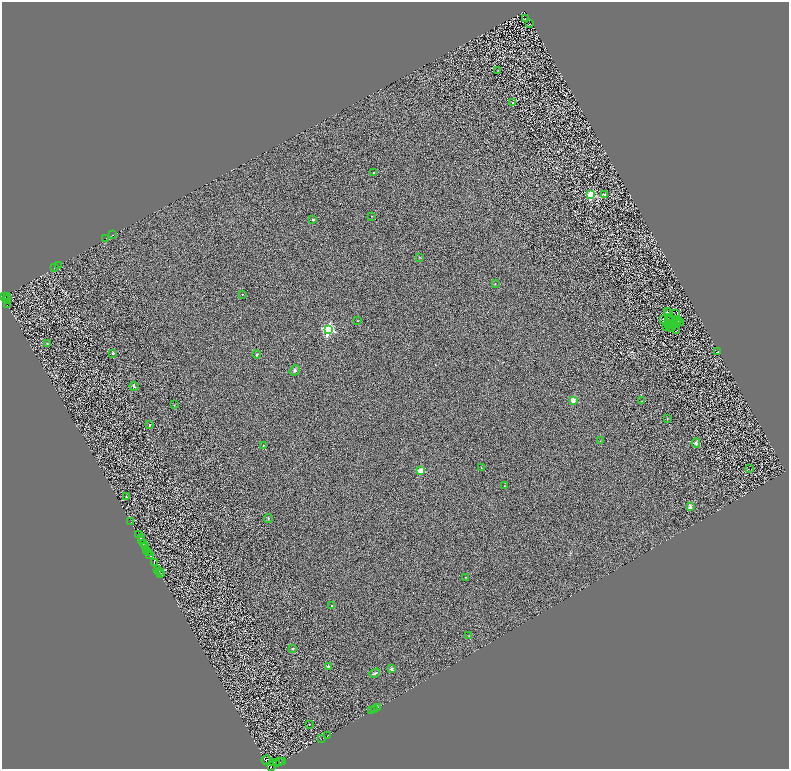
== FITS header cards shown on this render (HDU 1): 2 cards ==
NAXIS1  =                 1574
NAXIS2  =                 1534

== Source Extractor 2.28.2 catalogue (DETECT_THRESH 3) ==
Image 1574 x 1534 px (HDU 1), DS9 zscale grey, zoomed out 1/2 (1 PNG px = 2 x 2 image px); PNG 791 x 771 px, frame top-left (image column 2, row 1534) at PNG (2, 2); each listed source drawn as its Kron ellipse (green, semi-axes under 4 px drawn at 4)
Background 1.47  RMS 2.7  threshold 8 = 3 sigma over >= 5 px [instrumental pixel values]
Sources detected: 138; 47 cannot appear on this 1/2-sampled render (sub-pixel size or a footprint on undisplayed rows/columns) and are neither listed nor drawn; the other 91 listed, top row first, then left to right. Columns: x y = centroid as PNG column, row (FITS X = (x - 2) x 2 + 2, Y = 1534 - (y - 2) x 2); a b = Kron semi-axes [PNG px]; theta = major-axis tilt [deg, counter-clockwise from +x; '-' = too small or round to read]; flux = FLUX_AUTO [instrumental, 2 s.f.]
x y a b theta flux
525 18 2 1 - 120
530 24 2 1 - 160
498 70 2 2 - 160
512 103 2 1 - 2000
374 173 3 2 - 320
591 195 3 3 - 41000
605 195 2 2 - 4100
371 216 2 1 - 320
313 220 2 2 - 2000
112 235 2 1 - 230
106 239 2 1 - 720
419 257 3 2 - 250
58 265 4 1 - 610
55 267 2 1 - 910
495 284 2 2 - 220
242 294 2 2 - 400
3 296 3 2 - 3500
8 297 3 1 - 950
7 299 2 1 - 280
7 305 3 1 - 560
667 311 3 1 - 210
669 313 2 1 - 120
675 313 2 1 - 200
669 317 3 1 - 180
663 320 4 2 - 41
357 321 2 2 - 200
668 321 2 1 - 100
676 321 6 2 38 570
678 321 3 1 - 430
670 323 2 1 - 87
676 323 2 2 - 240
680 323 2 1 - 78
669 326 2 2 - 180
673 326 3 2 - 140
666 327 3 1 - 170
671 327 2 1 - 260
328 330 4 4 - 87000
676 330 3 1 - 190
47 344 3 3 - 470
718 351 3 2 - 160
113 353 2 2 - 1500
256 354 4 4 - 600
295 370 5 4 - 1200
134 386 4 2 - 480
573 400 2 2 - 12000
641 401 2 1 - 140
174 405 3 2 - 260
667 418 3 2 - 230
149 425 2 2 - 1000
600 441 3 2 - 220
696 443 4 4 - 920
263 445 2 1 - 300
481 468 2 1 - 190
749 469 2 1 - 730
421 471 3 2 - 13000
504 486 2 1 - 270
126 497 2 2 - 940
690 507 2 2 - 1900
268 518 4 3 - 470
131 522 2 1 - 90
138 535 2 2 - 2300
141 538 3 2 - 2000
142 541 3 2 - 10000
143 544 2 1 - 750
145 546 3 2 - 6000
147 551 2 1 - 500
148 553 4 1 - 820
149 555 3 1 - 3000
154 563 2 1 - 2400
158 569 2 1 - 4700
159 571 2 1 - 4600
160 574 2 1 - 470
465 577 2 1 - 140
331 605 2 2 - 450
469 636 4 3 - 480
293 648 2 2 - 1600
328 666 2 2 - 1400
391 669 2 2 - 4600
375 673 5 3 - 850
377 707 2 1 - 1300
374 709 2 1 - 2500
372 711 2 1 - 2200
309 724 2 2 - 380
328 735 2 1 - 2700
321 739 2 1 - 2700
266 760 4 3 - 600
282 761 2 1 - 560
280 762 2 1 - 870
273 763 3 2 - 6100
276 763 3 2 - 3900
271 766 4 1 - 15000
At the frame edge (FLAGS 8, measured only in part): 1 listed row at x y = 271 766
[47 sub-pixel or undisplayed-footprint detections neither listed nor drawn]